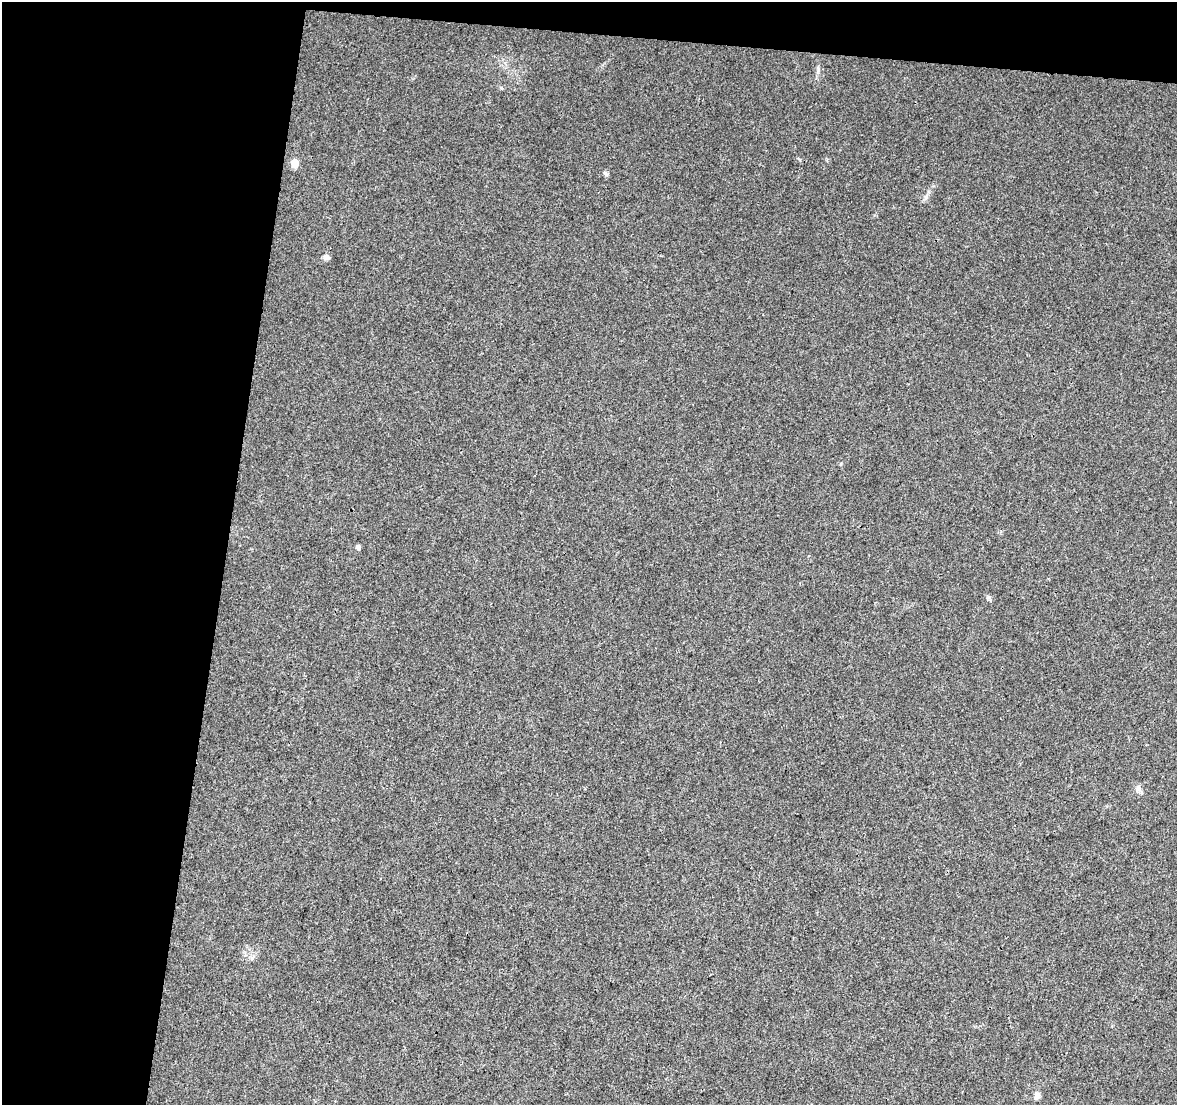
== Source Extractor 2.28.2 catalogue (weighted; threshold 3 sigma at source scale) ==
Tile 1 of 2 x 2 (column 1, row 1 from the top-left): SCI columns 1-1175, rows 1233-2335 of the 2350 x 2448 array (HDU 1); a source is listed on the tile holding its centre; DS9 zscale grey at full resolution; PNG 1179 x 1107 px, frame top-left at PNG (2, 2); no overlay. Shown black and unused: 22% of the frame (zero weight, under 3 of 4 exposures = <1% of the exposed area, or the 3 px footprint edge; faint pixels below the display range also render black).
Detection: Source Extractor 2.28.2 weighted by HDU 2 'WHT'; one run over the whole footprint, this tile lists its part. Background 0.0235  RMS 0.0046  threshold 0.0207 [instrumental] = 3 sigma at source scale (4.5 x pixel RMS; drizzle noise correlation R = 1.50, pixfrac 1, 0.0396/0.0396 arcsec/px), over >= 5 px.
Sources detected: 7; all 7 listed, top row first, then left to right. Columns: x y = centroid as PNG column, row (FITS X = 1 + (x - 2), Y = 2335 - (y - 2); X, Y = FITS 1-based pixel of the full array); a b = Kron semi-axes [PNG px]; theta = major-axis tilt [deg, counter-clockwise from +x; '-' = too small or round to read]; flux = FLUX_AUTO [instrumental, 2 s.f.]
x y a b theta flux
295 163 5 5 - 12
605 173 7 5 -60 0.94
926 197 8 5 46 1.2
326 257 7 6 - 1.6
358 547 5 4 - 1.3
1138 788 9 7 86 1.7
1037 1095 8 7 - 1.9